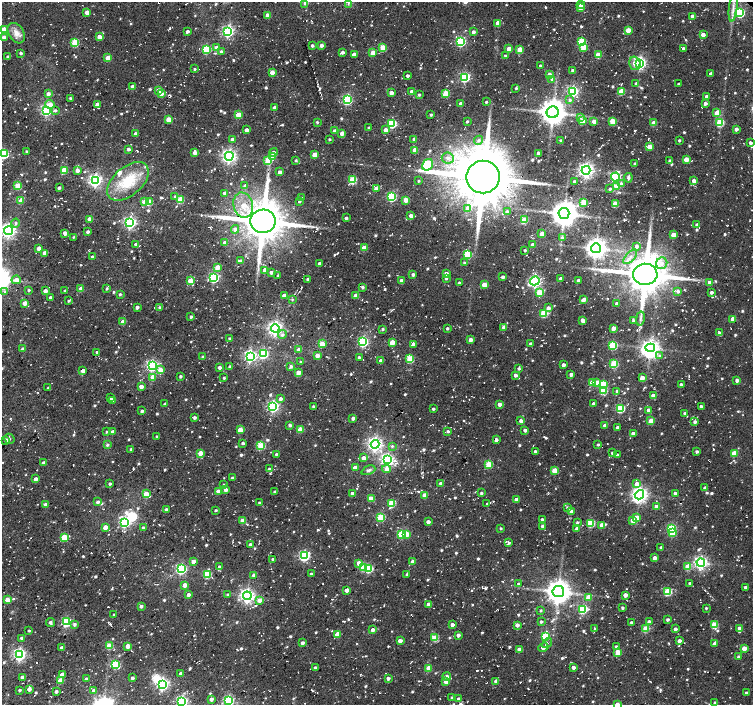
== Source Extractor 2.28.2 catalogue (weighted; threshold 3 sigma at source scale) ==
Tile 7 of 4 x 4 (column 3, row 2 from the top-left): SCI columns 3032-4533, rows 3033-4437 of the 6037 x 5999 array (HDU 1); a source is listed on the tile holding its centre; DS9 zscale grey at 2 x 2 block average (1 PNG px = mean of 2 x 2 image px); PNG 755 x 707 px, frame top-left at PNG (2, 2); each listed source drawn as its Kron ellipse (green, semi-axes under 4 px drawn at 4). Shown black and unused: <1% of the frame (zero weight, under 2 of 3 exposures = <1% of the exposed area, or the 3 px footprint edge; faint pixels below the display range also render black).
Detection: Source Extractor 2.28.2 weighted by HDU 2 'WHT'; one run over the whole footprint, this tile lists its part. Background 0.0519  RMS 0.0082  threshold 0.0367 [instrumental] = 3 sigma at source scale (4.5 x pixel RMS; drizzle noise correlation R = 1.50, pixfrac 1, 0.0396/0.0396 arcsec/px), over >= 5 px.
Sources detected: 1127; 4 inside a brighter object's white glare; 30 cosmic-ray / hot-pixel residue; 1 long thin detection or spike segment (spike, bleed or trail) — neither listed nor drawn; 2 coinciding with a brighter row at this scale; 11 inside a brighter listed object's ellipse — not listed separately; of the other 1079, all 500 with FLUX_AUTO >= 3.02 (the completeness limit of this list) listed and drawn (579 fainter detections not listed), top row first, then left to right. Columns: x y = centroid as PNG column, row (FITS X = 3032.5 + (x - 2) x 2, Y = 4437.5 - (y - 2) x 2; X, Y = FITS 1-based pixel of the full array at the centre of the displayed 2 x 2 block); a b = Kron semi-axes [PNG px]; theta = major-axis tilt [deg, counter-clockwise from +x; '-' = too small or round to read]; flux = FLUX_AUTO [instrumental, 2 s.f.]
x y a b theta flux
305 3 4 3 - 5.2
348 3 4 3 - 3.3
581 5 4 2 - 18
733 7 15 3 83 14
580 8 3 3 - 18
87 12 3 3 - 16
740 13 4 3 - 170
267 15 3 3 - 16
692 16 3 2 - 9.4
498 23 3 3 - 25
4 29 3 3 - 41
628 30 3 3 - 34
187 31 3 2 - 6.8
228 31 4 4 - 360
473 32 3 3 - 8.5
16 33 11 7 -58 16
703 35 3 3 - 14
4 37 3 3 - 7.5
99 37 3 3 - 17
461 41 4 3 - 200
582 42 3 3 - 99
75 43 3 3 - 79
321 45 3 2 - 9.8
312 46 2 2 - 5.5
583 47 3 3 - 40
216 48 3 3 - 15
383 48 3 3 - 63
206 49 3 3 - 140
509 49 3 3 - 24
520 49 3 3 - 41
683 49 2 2 - 6.9
221 52 3 3 - 5.7
343 52 3 3 - 7.5
21 53 2 2 - 4.3
373 53 3 3 - 22
354 54 4 3 - 8.7
598 55 3 3 - 33
505 56 2 2 - 4.2
7 57 3 2 - 3.6
108 58 3 3 - 29
635 63 7 5 -75 22
640 63 4 3 - 340
540 66 2 2 - 4.6
195 69 2 2 - 3.4
572 70 2 2 - 4.9
272 72 3 3 - 22
549 74 3 2 - 9.9
711 74 2 2 - 8.4
407 76 3 3 - 4.9
465 77 4 3 - 220
552 79 3 3 - 5
636 84 3 2 - 5.3
678 84 2 2 - 3.9
132 87 3 2 - 9.9
516 88 2 2 - 3.2
159 90 3 3 - 21
573 91 4 4 - 260
621 91 3 3 - 46
412 92 3 3 - 21
161 93 3 3 - 11
391 93 3 3 - 16
446 93 3 3 - 65
48 94 3 3 - 7.7
419 95 2 2 - 4
706 96 3 2 - 5.7
70 98 3 2 - 3.6
347 100 4 3 - 230
570 100 4 4 - 5.1
486 102 2 2 - 3.4
705 103 3 3 - 7.5
50 104 4 4 - 15
97 104 3 3 - 9.7
461 104 3 2 - 13
275 108 3 2 - 8.6
46 110 4 4 - 330
55 110 3 3 - 3.8
553 112 6 6 - 2500
717 113 3 3 - 29
238 115 3 3 - 51
431 115 3 3 - 3.1
580 117 4 4 - 4.4
169 119 3 3 - 40
467 121 2 2 - 3.4
583 121 3 3 - 46
594 121 3 3 - 15
612 121 3 3 - 52
317 122 2 2 - 3.1
392 123 3 3 - 150
654 123 3 3 - 28
720 123 3 3 - 83
369 128 2 2 - 5.2
736 129 3 2 - 9.8
247 130 3 2 - 11
386 130 3 3 - 13
335 131 3 2 - 6.6
342 133 3 3 - 15
136 134 3 2 - 9.1
233 139 3 3 - 10
329 139 2 2 - 3.2
414 139 3 2 - 6.8
479 140 4 4 - 4.7
561 140 2 2 - 4.2
679 140 2 2 - 4
750 143 3 2 - 5.6
649 147 3 3 - 25
128 149 2 2 - 5.8
415 150 3 3 - 20
26 151 3 2 - 3
273 152 4 4 - 6.3
195 153 3 3 - 12
538 153 2 2 - 7.1
4 154 4 3 - 190
314 155 3 3 - 31
229 156 4 4 - 620
273 157 3 3 - 20
448 158 6 5 - 9.5
686 159 3 3 - 28
268 160 3 3 - 66
296 160 3 2 - 3.1
670 161 3 2 - 5
635 164 3 2 - 5.7
428 165 6 5 - 180
64 170 3 3 - 58
77 170 3 3 - 9.7
586 170 4 4 - 730
280 172 3 2 - 9.3
483 177 16 16 - 14000
615 177 4 3 - 250
628 178 5 4 - 4.8
95 180 4 4 - 480
353 180 3 3 - 86
128 181 24 14 41 65
419 181 3 3 - 3
574 181 3 2 - 4.5
694 181 3 3 - 13
621 184 4 3 - 7.3
18 186 3 3 - 59
245 186 3 3 - 8.3
616 186 3 3 - 24
59 188 3 3 - 4.6
376 189 3 3 - 16
610 189 3 3 - 3.6
224 193 3 3 - 5
175 196 4 3 - 3.3
391 197 3 3 - 160
301 198 3 2 - 3.1
180 199 3 3 - 67
21 200 3 3 - 22
406 200 3 3 - 26
299 201 3 2 - 4.2
144 202 3 3 - 15
149 202 3 3 - 45
583 202 3 3 - 41
615 204 3 3 - 46
243 205 13 9 -75 34
467 208 4 4 - 9.3
507 212 3 3 - 12
564 213 5 5 - 2600
411 216 3 3 - 12
346 218 2 2 - 5.2
89 219 3 3 - 18
524 220 3 3 - 64
263 221 12 11 - 7400
16 223 4 3 - 4.1
130 223 4 4 - 410
697 225 3 3 - 7.4
235 229 4 4 - 9.1
9 231 4 4 - 660
88 232 3 2 - 6.7
65 233 3 3 - 14
542 234 3 3 - 18
673 235 3 3 - 25
74 237 4 3 - 3.5
562 238 3 3 - 4.8
225 243 3 3 - 10
136 244 3 2 - 6.2
533 245 3 3 - 11
637 246 3 3 - 7.2
39 248 3 3 - 13
364 248 3 3 - 32
596 248 5 5 - 1400
525 250 2 2 - 3.4
45 253 3 3 - 15
468 254 3 3 - 110
92 257 2 2 - 6.2
630 257 9 4 48 11
240 261 3 3 - 8.1
320 263 3 2 - 6.8
464 263 3 3 - 3.9
662 263 6 5 - 12
217 267 3 3 - 27
265 270 3 3 - 24
271 272 3 3 - 6.5
413 274 2 2 - 5.9
446 274 3 3 - 20
645 274 12 10 2 7200
278 276 2 2 - 3.2
214 277 4 3 - 250
503 277 3 3 - 6.2
307 279 2 2 - 3.4
446 279 3 3 - 3.4
561 279 3 2 - 9
16 280 4 3 - 17
578 280 2 2 - 6.7
190 281 3 3 - 39
401 281 3 2 - 12
535 281 5 4 - 380
710 282 3 3 - 15
459 283 2 2 - 4.4
484 284 3 3 - 26
362 287 3 3 - 4.5
107 288 3 3 - 3.2
81 289 3 3 - 22
29 290 2 2 - 3.5
45 291 2 2 - 13
65 291 2 2 - 3.3
678 291 3 3 - 6.4
5 292 4 3 - 3.3
539 292 3 3 - 52
711 292 3 2 - 5.8
120 294 3 2 - 3.3
284 296 3 2 - 14
356 296 3 3 - 24
50 297 2 2 - 7.4
292 299 2 2 - 3.7
583 300 4 2 - 13
68 301 3 2 - 3.3
25 303 3 3 - 14
617 303 2 2 - 6.1
137 307 3 3 - 5.8
159 307 3 3 - 4.1
548 308 4 3 - 8.2
544 313 3 3 - 92
191 317 2 2 - 4.7
640 319 7 2 80 3.7
733 319 3 3 - 23
582 320 3 3 - 11
633 321 3 2 - 4.4
123 322 3 3 - 21
504 327 3 3 - 9.9
275 328 4 4 - 630
447 328 2 2 - 4
613 328 3 3 - 19
383 329 3 2 - 3.4
719 333 3 3 - 5.4
282 335 4 4 - 4.9
229 338 2 2 - 3
470 340 3 3 - 15
363 342 4 4 - 240
392 342 3 3 - 37
322 344 3 3 - 55
413 344 3 3 - 10
530 344 2 2 - 5
613 345 3 3 - 110
650 348 5 4 - 960
23 349 3 2 - 8.3
299 349 3 3 - 8.6
97 352 3 3 - 4
263 354 4 3 - 180
250 356 4 4 - 380
317 356 3 3 - 19
660 356 4 4 - 3.3
203 357 2 2 - 4
359 357 2 2 - 3.7
410 359 3 3 - 82
381 361 3 2 - 10
300 362 2 2 - 3.1
614 364 3 3 - 97
563 365 3 2 - 10
152 366 4 4 - 350
291 366 3 2 - 4.8
219 367 2 2 - 7.3
230 367 2 2 - 5.7
519 368 3 2 - 4.2
160 370 3 3 - 21
83 371 3 3 - 12
298 373 3 3 - 23
571 374 3 2 - 8.6
516 375 3 3 - 7.7
180 376 2 2 - 4.1
153 377 3 3 - 19
224 378 3 2 - 3.3
642 378 3 3 - 25
737 380 3 3 - 7.7
592 383 3 3 - 22
596 383 3 3 - 22
603 384 4 3 - 84
681 384 2 2 - 5
141 387 3 3 - 17
48 388 2 2 - 4.3
604 391 3 3 - 64
617 391 3 3 - 4.2
653 396 3 3 - 15
110 398 3 2 - 6.5
281 399 3 3 - 7.3
113 400 3 3 - 4.2
165 404 3 2 - 4.7
500 404 3 3 - 12
594 404 3 3 - 6.2
273 406 4 4 - 340
701 406 3 2 - 5.9
314 407 2 2 - 5.1
620 408 3 3 - 130
433 409 2 2 - 4.1
649 410 3 3 - 12
142 411 2 2 - 5.9
685 413 3 3 - 4.8
195 417 3 3 - 4.7
353 418 2 2 - 9.4
521 421 3 3 - 12
651 421 3 3 - 35
695 422 3 3 - 6.2
290 425 3 2 - 5.9
605 425 3 2 - 14
617 427 2 2 - 7.3
300 429 3 3 - 28
240 430 3 3 - 33
525 430 3 3 - 5.3
448 431 3 2 - 4.4
107 432 3 3 - 3.2
113 432 3 3 - 12
633 434 3 2 - 12
157 436 2 2 - 4.2
9 439 5 5 - 5
6 440 3 2 - 7.2
496 440 3 2 - 8.4
243 443 2 2 - 4.7
375 444 4 4 - 620
107 445 4 3 - 3.9
598 445 2 2 - 4
261 446 3 3 - 100
392 446 4 3 - 3.8
131 449 3 2 - 3.5
535 451 2 2 - 5.4
697 452 2 2 - 5.3
200 453 3 3 - 29
612 453 2 2 - 3.3
734 453 3 3 - 38
276 454 2 2 - 3.3
617 455 2 2 - 3.4
364 458 3 3 - 12
387 460 4 4 - 430
44 463 3 2 - 8.2
489 464 3 3 - 74
355 468 3 3 - 25
269 469 3 2 - 5.1
386 469 4 3 - 11
368 470 7 4 24 5.5
555 470 3 3 - 41
233 478 3 2 - 4.6
36 479 2 2 - 9
441 483 2 2 - 7.3
110 484 2 2 - 4.3
637 484 4 3 - 18
224 485 3 2 - 3.4
705 488 3 3 - 7.5
226 490 3 3 - 12
218 491 3 3 - 14
275 492 2 2 - 3.8
352 493 3 3 - 7
481 493 3 3 - 3.3
675 493 3 2 - 6
146 494 3 3 - 45
425 495 3 3 - 23
639 495 5 4 - 780
371 498 3 3 - 40
516 499 3 3 - 12
98 502 3 3 - 5.7
259 503 2 2 - 4.9
392 503 3 3 - 87
46 504 3 3 - 8.4
487 504 3 2 - 4.2
567 507 3 3 - 4
656 507 3 3 - 19
166 510 2 2 - 7
216 510 2 2 - 3.3
571 511 3 3 - 11
381 517 3 3 - 98
636 518 3 3 - 25
542 519 2 2 - 4.7
633 520 3 3 - 20
243 521 3 3 - 31
124 522 4 4 - 260
428 522 3 2 - 12
577 522 3 3 - 3.5
591 523 3 3 - 94
602 525 3 3 - 22
543 526 2 2 - 8.4
105 527 3 3 - 18
143 528 2 2 - 4.7
501 528 3 2 - 3.2
671 528 3 3 - 110
577 529 3 2 - 16
672 532 3 3 - 86
401 534 3 3 - 96
407 534 3 3 - 37
65 537 3 3 - 61
509 543 2 2 - 7.8
250 544 3 2 - 8
661 547 3 2 - 4.4
304 556 4 4 - 270
655 558 3 3 - 13
273 559 2 2 - 5.8
193 561 3 3 - 13
413 562 3 3 - 15
359 563 4 3 - 18
701 563 4 4 - 480
219 567 3 3 - 5.7
688 567 3 3 - 49
363 568 4 3 - 37
181 569 4 3 - 270
369 569 3 3 - 110
207 574 3 3 - 95
311 574 3 3 - 3.9
407 574 3 2 - 4.1
254 575 3 2 - 11
690 583 2 2 - 6.2
519 584 2 2 - 5.5
185 585 3 2 - 18
745 587 3 2 - 6.8
347 590 3 2 - 16
558 591 6 5 - 2300
668 592 3 3 - 100
228 594 3 2 - 3.7
189 595 3 3 - 5.6
625 595 3 3 - 15
247 596 4 4 - 630
588 597 3 3 - 19
7 600 3 3 - 36
259 600 3 3 - 15
428 604 3 3 - 13
141 606 3 3 - 5.7
622 608 3 3 - 3.5
706 608 2 2 - 3.1
583 609 3 3 - 140
541 610 2 2 - 3.3
114 615 2 2 - 4.1
668 620 2 2 - 5.2
649 621 3 3 - 6
50 622 4 3 - 4.7
66 622 4 3 - 190
541 622 2 2 - 4.3
631 622 3 2 - 4.4
75 624 3 3 - 5.2
452 625 3 3 - 8.9
517 625 3 2 - 9.8
714 625 3 3 - 73
739 628 3 3 - 5.9
595 629 3 3 - 4.1
646 629 3 3 - 64
675 629 3 2 - 6.4
29 630 3 2 - 3.1
373 630 3 2 - 11
337 634 3 3 - 35
458 635 2 2 - 8.8
545 636 3 3 - 110
22 638 3 2 - 8.5
435 638 3 3 - 60
400 641 3 3 - 11
679 641 4 3 - 7
302 643 3 2 - 7.2
547 643 6 3 47 3.9
715 643 3 3 - 7.5
109 646 3 3 - 52
128 646 3 3 - 23
543 647 5 3 - 13
616 647 3 3 - 4.2
62 648 3 2 - 10
744 648 3 3 - 20
519 650 3 3 - 19
618 652 3 3 - 45
19 655 4 4 - 420
738 657 3 3 - 4
116 664 4 3 - 140
315 667 3 3 - 4.3
573 667 3 3 - 8.6
429 668 3 3 - 33
62 674 3 3 - 16
181 674 3 2 - 7.9
447 676 4 3 - 9.8
22 677 3 3 - 7.8
132 678 2 2 - 5.1
388 678 3 2 - 7.7
86 679 3 3 - 5.8
61 681 3 3 - 33
446 681 3 3 - 23
496 681 4 3 - 7.7
162 684 4 4 - 420
29 689 3 3 - 12
19 690 3 2 - 3.2
93 691 3 2 - 6.4
56 692 2 2 - 5.3
746 692 2 2 - 3.1
452 697 3 2 - 3.7
211 699 3 3 - 8.8
459 699 3 3 - 7.5
228 701 4 3 - 260
182 702 4 4 - 320
715 702 2 2 - 4.6
617 704 3 3 - 18
Isophote crosses this tile's border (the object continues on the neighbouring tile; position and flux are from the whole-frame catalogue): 8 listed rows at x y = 305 3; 733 7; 4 29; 4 154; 9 231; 228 701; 182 702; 617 704